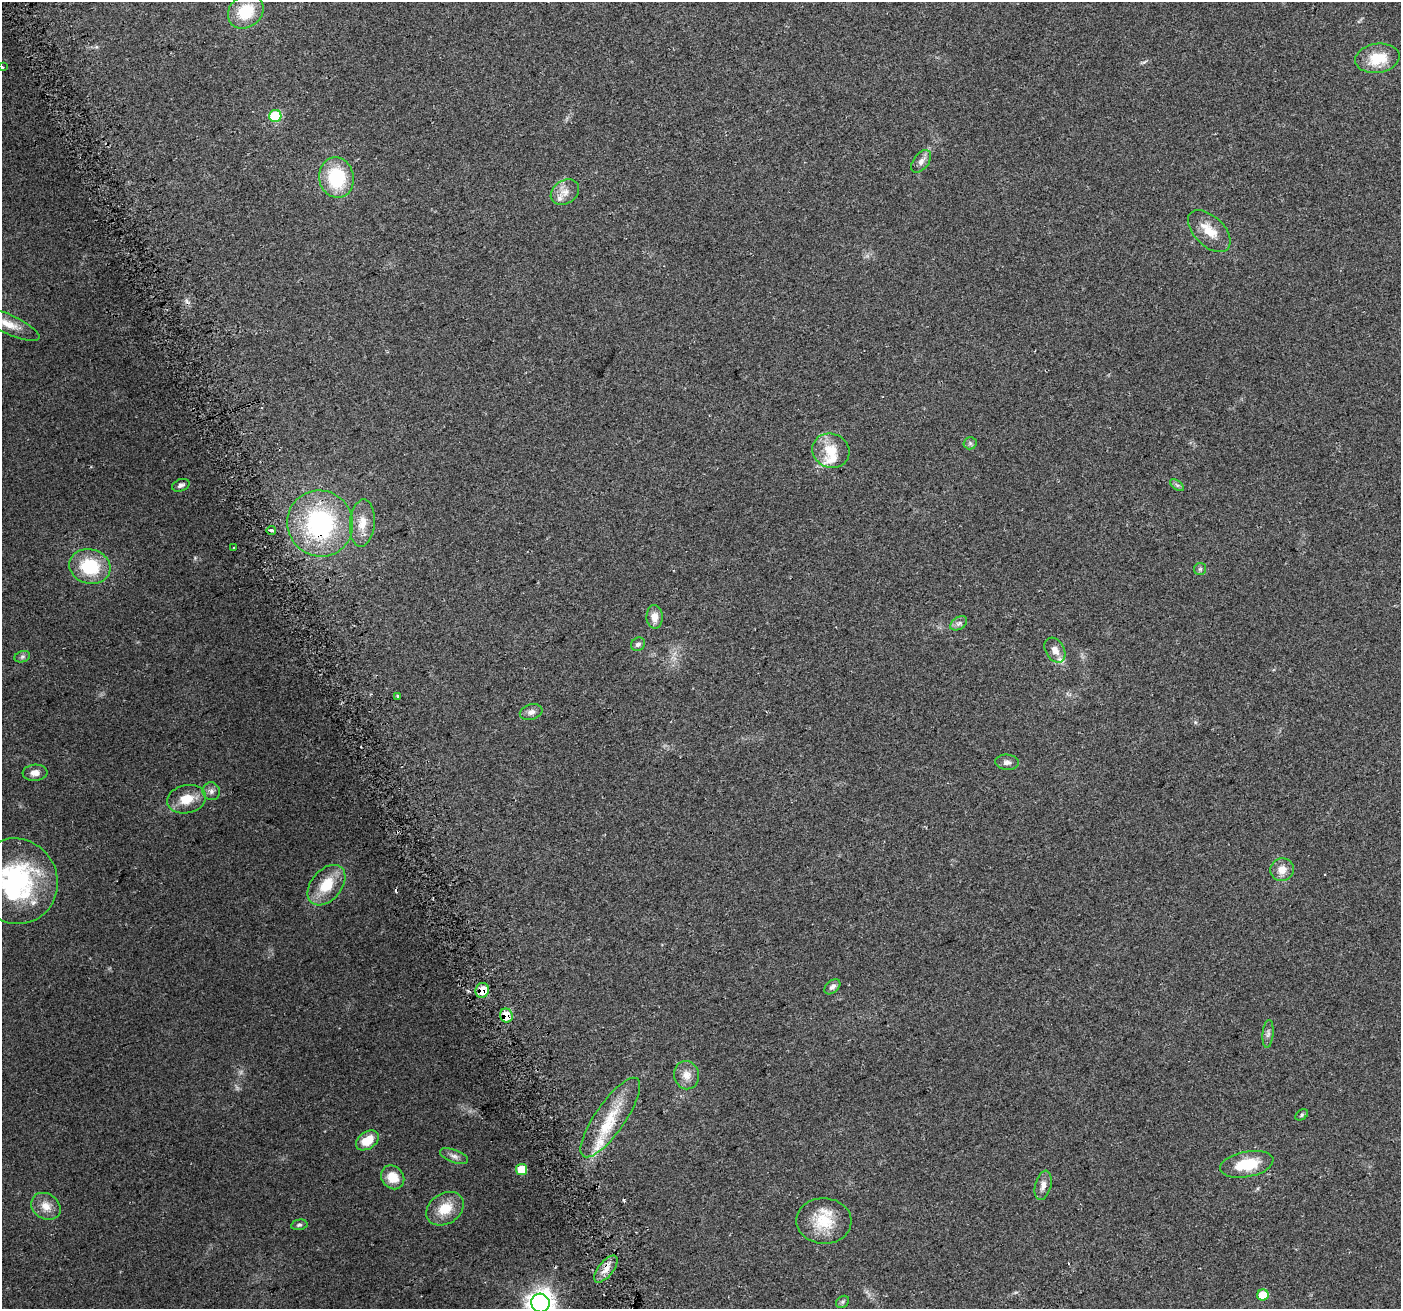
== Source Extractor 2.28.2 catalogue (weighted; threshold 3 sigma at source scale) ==
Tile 11 of 4 x 4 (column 3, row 3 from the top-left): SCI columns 2830-4228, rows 1405-2711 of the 5661 x 5476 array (HDU 1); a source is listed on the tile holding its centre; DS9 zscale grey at full resolution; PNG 1403 x 1311 px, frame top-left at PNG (2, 2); each listed source drawn as its Kron ellipse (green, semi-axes under 4 px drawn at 4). Shown black and unused: <1% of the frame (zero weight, under 2 of 3 exposures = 2% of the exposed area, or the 3 px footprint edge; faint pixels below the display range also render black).
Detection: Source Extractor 2.28.2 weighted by HDU 2 'WHT'; one run over the whole footprint, this tile lists its part. Background 0.0747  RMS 0.0095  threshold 0.0427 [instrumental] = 3 sigma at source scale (4.5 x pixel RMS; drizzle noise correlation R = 1.50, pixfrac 1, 0.0396/0.0396 arcsec/px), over >= 5 px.
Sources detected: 66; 2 too faint to see at this stretch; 1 inside a brighter object's white glare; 3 cosmic-ray / hot-pixel residue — neither listed nor drawn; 6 inside a brighter listed object's ellipse — not listed separately; the other 54 listed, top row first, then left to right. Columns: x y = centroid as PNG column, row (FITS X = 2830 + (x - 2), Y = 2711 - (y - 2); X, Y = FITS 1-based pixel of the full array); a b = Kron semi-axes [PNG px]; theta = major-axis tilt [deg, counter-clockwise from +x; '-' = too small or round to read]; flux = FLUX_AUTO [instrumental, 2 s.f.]
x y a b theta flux
246 12 19 15 38 33
1377 58 22 14 8 27
2 67 3 3 - 2.1
275 116 6 6 - 59
921 161 13 7 53 5.1
336 178 20 17 -79 54
565 192 15 11 33 8.7
1209 231 26 15 -44 17
8 324 34 9 -25 16
970 443 6 6 - 2.1
831 451 19 17 -21 21
181 485 9 6 20 2.8
1177 485 8 4 -37 1.8
320 523 33 32 - 130
362 523 24 12 85 15
271 530 5 3 - 6
234 547 3 2 - 1.5
90 566 21 17 -14 48
1200 569 6 6 - 1.7
655 617 12 8 -88 8
959 623 9 6 31 3.1
638 644 7 6 - 2.9
1055 650 13 9 -60 7.3
22 657 8 5 18 2.2
398 696 3 3 - 4.1
531 712 11 7 16 4.7
1007 762 11 7 -6 4.3
35 773 12 8 4 6.8
211 791 9 8 - 4
187 799 20 14 12 18
1282 870 12 11 - 9.8
16 881 43 41 -63 130
326 885 23 15 50 27
832 987 9 6 42 3.2
482 990 7 6 - 15
506 1016 7 6 - 20
1268 1034 14 5 85 3.3
686 1075 14 12 -72 9.6
1302 1115 7 4 38 1.5
610 1118 47 15 55 36
367 1140 13 8 34 17
454 1156 15 6 -21 4.5
1247 1164 27 12 11 32
522 1169 5 5 - 27
393 1177 13 10 -49 17
1043 1185 15 8 75 5.8
46 1206 15 12 -34 11
445 1209 20 15 33 21
824 1221 27 23 -3 32
299 1225 8 5 10 1.9
606 1269 16 7 52 8.1
1263 1295 6 5 - 20
842 1302 7 5 36 1.9
540 1303 9 9 - 1000
Overlapping masked pixels (flux is a lower limit): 4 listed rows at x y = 320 523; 482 990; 506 1016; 606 1269
Isophote crosses this tile's border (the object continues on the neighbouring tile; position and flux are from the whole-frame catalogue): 4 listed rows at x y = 2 67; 8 324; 16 881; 540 1303